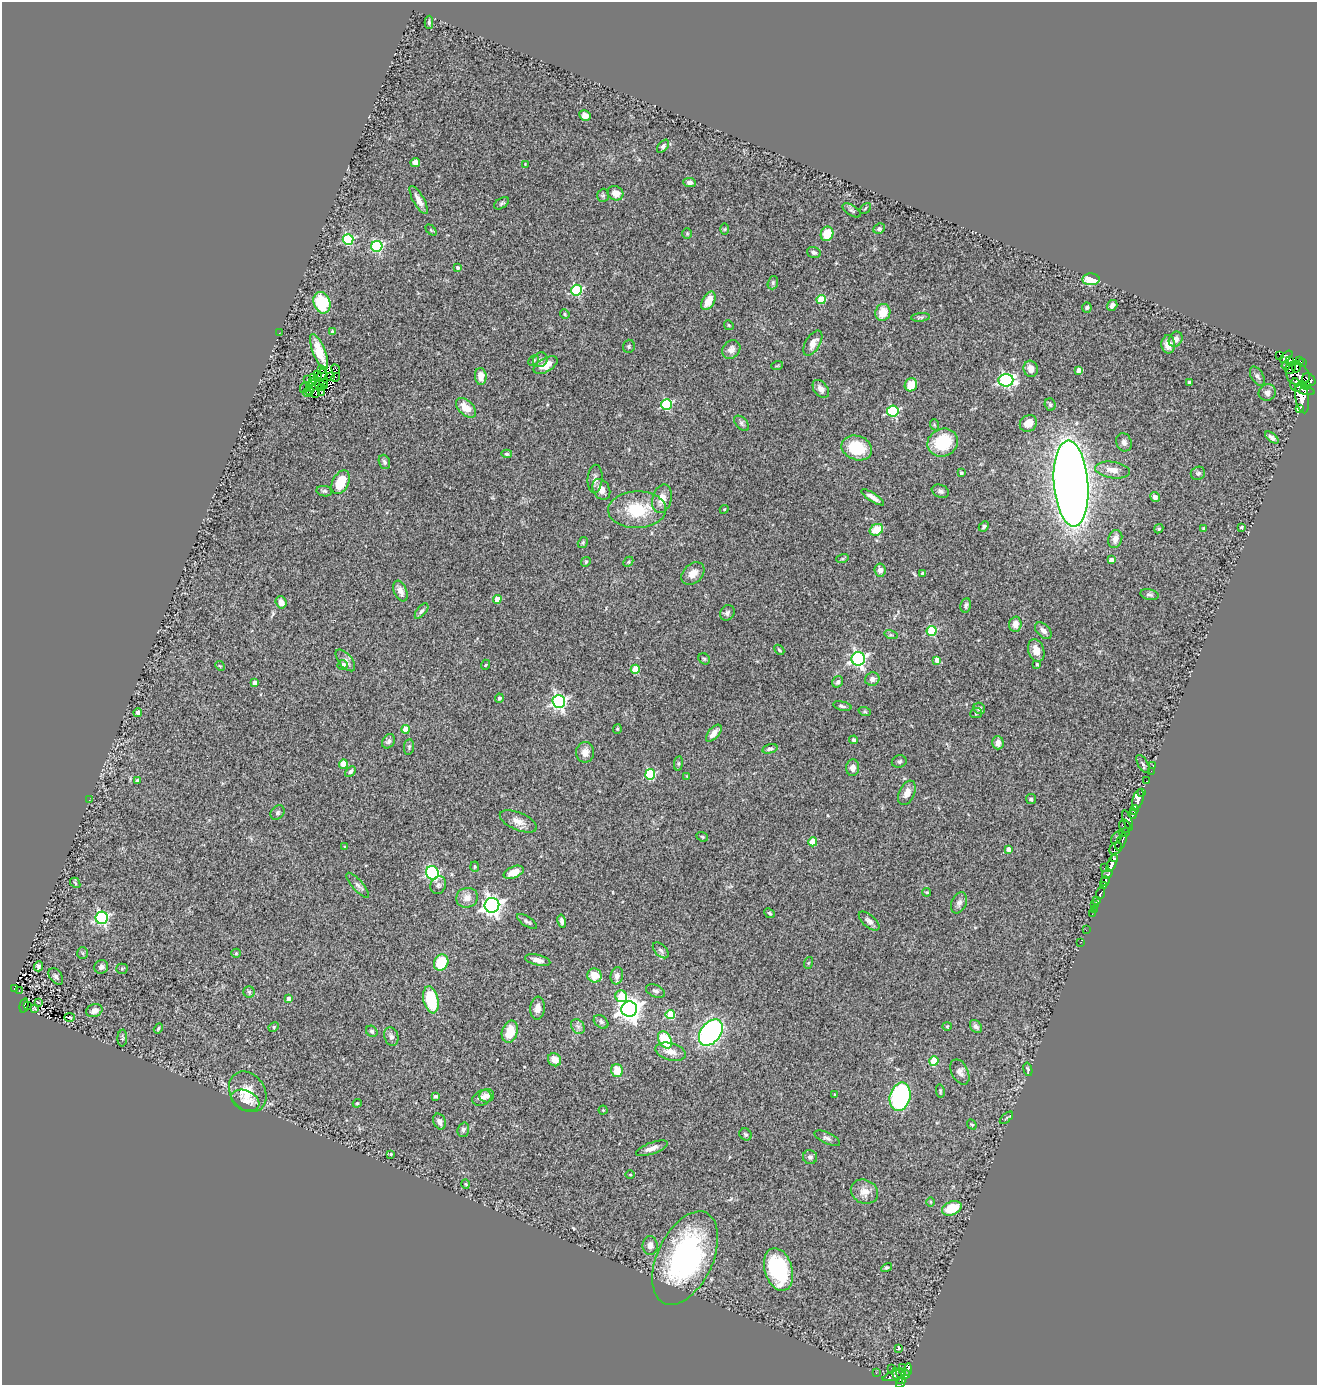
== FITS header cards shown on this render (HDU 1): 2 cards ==
NAXIS1  =                 1315
NAXIS2  =                 1383

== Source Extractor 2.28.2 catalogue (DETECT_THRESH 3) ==
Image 1315 x 1383 px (HDU 1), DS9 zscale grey, 1 PNG px = 1 image px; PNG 1319 x 1387 px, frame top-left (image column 1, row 1383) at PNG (2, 2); each listed source drawn as its Kron ellipse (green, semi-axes under 4 px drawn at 4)
Background 0.733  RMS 0.093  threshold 0.279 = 3 sigma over >= 5 px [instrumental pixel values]
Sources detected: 316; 4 with non-positive FLUX_AUTO (blend fragments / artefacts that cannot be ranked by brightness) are neither listed nor drawn; the other 312 listed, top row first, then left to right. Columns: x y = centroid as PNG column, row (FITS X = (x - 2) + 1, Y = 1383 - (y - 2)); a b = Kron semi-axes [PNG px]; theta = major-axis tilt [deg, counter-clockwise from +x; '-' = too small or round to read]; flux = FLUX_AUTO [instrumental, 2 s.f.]
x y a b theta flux
429 22 6 4 90 12
585 116 6 5 - 30
663 146 8 4 49 14
415 162 5 4 - 36
525 164 4 4 - 5.2
690 182 6 4 -5 19
615 193 8 7 - 55
603 195 6 6 - 10
419 200 16 5 -61 44
502 203 8 5 33 12
865 208 6 2 45 6
852 210 10 5 -34 15
725 229 6 4 89 7.6
879 229 6 5 - 13
431 230 6 4 -45 6.9
687 233 5 4 - 7.6
827 234 7 6 - 120
348 240 5 5 - 520
377 246 5 5 - 650
814 252 7 5 -16 16
458 268 3 3 - 13
1091 279 8 6 -3 120
773 283 7 5 71 10
577 290 5 5 - 550
821 299 4 4 - 230
708 301 10 6 61 91
322 303 11 8 -69 320
1112 305 6 5 - 23
1087 307 5 5 - 11
883 312 8 7 - 98
565 314 5 4 - 7.1
920 317 9 4 6 12
729 325 5 4 - 7.1
332 332 4 4 - 19
279 333 2 2 - 36
1176 339 8 6 58 34
813 343 14 7 59 47
1168 344 9 7 -88 54
629 346 6 6 - 10
731 349 10 8 48 31
319 352 19 6 -68 94
1280 356 3 2 - 220
1286 357 7 4 43 120
540 360 7 7 - 17
1299 360 2 2 - 60
533 361 6 4 44 12
1289 361 3 2 - 120
1302 362 3 2 - 45
546 365 13 7 30 63
777 366 6 3 19 6.3
1286 366 4 4 - 150
1296 367 5 3 - 250
1290 368 6 4 54 190
322 369 4 2 - 15
336 369 5 2 - 10
1031 369 8 7 - 41
1079 370 4 4 - 52
322 374 7 2 64 1.7
317 375 4 2 - 5.4
1298 375 12 10 -27 700
481 376 8 6 -85 58
1257 376 10 6 -59 19
330 377 2 2 - 8.6
335 377 5 3 - 8.5
314 378 3 2 - 10
307 380 4 3 - 7.4
1006 380 7 6 - 1000
1309 380 7 5 -37 720
312 381 2 2 - 4.8
324 382 3 2 - 2.2
1189 382 3 3 - 16
309 385 3 2 - 9.6
321 385 7 3 -8 5
911 385 7 6 - 86
1296 385 7 5 -65 540
1306 385 3 3 - 220
304 388 5 2 - 13
321 388 3 3 - 14
821 389 10 6 -53 35
310 390 4 2 - 6.7
1305 390 10 4 -14 970
307 393 4 2 - 7.4
321 393 4 2 - 7.5
1267 393 9 8 - 27
316 394 2 2 - 0.65
1302 398 16 6 -81 2300
667 404 5 5 - 490
1050 405 6 5 - 12
466 408 12 7 -44 85
1299 409 4 3 - 190
893 411 6 5 - 620
742 423 9 5 -47 15
1028 423 9 8 - 66
935 425 6 3 -69 6.4
1272 438 8 4 -39 20
943 442 15 14 - 270
1124 442 9 7 -66 26
857 448 16 12 -19 230
507 454 5 4 - 10
384 462 7 5 -70 14
1113 470 17 8 -8 59
961 473 4 4 - 10
1198 473 7 6 - 14
595 479 14 7 86 33
341 482 12 8 63 140
1071 484 43 17 -85 9000
601 489 11 8 -60 59
324 491 8 5 -9 14
940 491 9 6 -22 17
873 497 13 4 -33 32
1155 497 5 4 - 24
662 499 14 9 74 73
724 509 4 4 - 7.1
637 510 29 18 2 290
984 526 5 4 - 12
1241 527 3 3 - 7.8
1203 528 3 3 - 4.8
1159 529 5 4 - 8.7
876 530 7 5 30 130
1115 539 9 7 73 48
583 542 6 4 58 9.3
842 559 6 4 18 8
1111 560 4 4 - 42
586 562 5 4 - 8.9
628 562 6 4 45 7.5
880 570 7 5 -82 32
693 573 13 9 42 58
923 574 4 3 - 20
400 591 11 6 -67 40
1150 595 9 5 -14 16
497 599 4 4 - 93
281 602 6 5 - 46
966 605 7 5 82 17
421 611 9 4 51 16
727 613 8 7 - 18
1015 624 7 6 - 53
932 631 5 5 - 350
1043 631 10 6 -44 26
891 635 7 4 -17 11
779 650 6 3 -45 8.2
1036 650 11 8 -73 64
704 659 6 5 - 9.5
858 659 7 6 - 1500
345 660 13 6 -49 34
937 660 4 4 - 53
1037 664 4 3 - 6.8
343 665 5 5 - 32
485 665 5 3 - 5.4
220 666 5 4 - 6
635 669 4 4 - 190
872 679 7 6 - 25
838 682 6 5 - 14
255 683 4 4 - 58
499 698 4 4 - 19
559 702 6 6 - 1500
842 706 9 4 -14 14
979 708 6 5 - 16
865 712 6 4 -19 8.6
138 713 4 4 - 16
976 713 6 5 - 9.2
405 729 4 4 - 73
617 729 4 4 - 7.4
714 733 10 5 49 42
853 740 4 4 - 11
388 741 8 6 56 18
998 743 6 5 - 49
409 747 8 5 83 11
770 749 8 4 15 15
585 752 10 9 - 51
899 761 7 6 - 15
678 763 7 4 82 9.4
343 764 4 4 - 150
1143 764 10 5 -59 14
1153 765 3 2 - 11
853 768 8 6 85 33
1151 771 2 2 - 12
350 772 6 4 43 15
650 774 5 5 - 430
687 776 4 2 - 4.5
138 780 4 3 - 18
1147 781 3 2 - 11
1142 792 3 3 - 79
907 793 13 7 65 52
1031 799 5 5 - 9.5
1138 799 10 5 74 910
89 800 3 2 - 4.2
1134 810 5 3 - 750
278 813 8 6 47 13
1132 814 4 3 - 420
1128 820 10 3 -70 200
518 821 20 8 -23 55
1125 826 7 5 -56 160
1125 832 6 2 19 40
702 837 6 4 -22 7.6
1117 837 8 4 52 78
813 842 4 4 - 120
1121 842 9 4 64 230
345 847 4 3 - 7.1
1009 849 4 4 - 41
1116 849 7 5 37 460
1114 858 3 3 - 580
1112 863 9 4 66 1800
475 867 5 4 - 8.7
1104 868 3 2 - 84
514 872 10 5 23 76
432 873 7 6 - 790
1107 874 5 4 - 690
1105 881 5 4 - 500
75 883 6 4 -49 9.3
358 885 16 5 -48 24
438 885 9 7 63 22
1104 885 4 3 - 350
927 892 4 3 - 7.1
1100 893 6 3 69 150
467 898 11 9 16 54
1097 901 4 3 - 110
959 903 11 7 67 26
1094 904 2 2 - 4.2
492 905 7 7 - 2900
1094 910 3 2 - 11
769 913 5 4 - 9.6
1092 914 3 2 - 8.2
102 918 6 6 - 1000
527 921 11 5 -33 17
562 921 7 4 -78 21
869 921 12 6 -41 27
1086 930 3 2 - 6.4
1081 942 3 2 - 11
661 950 9 5 -45 16
83 953 6 5 - 9.6
236 953 5 4 - 6.4
538 960 13 5 -13 39
441 963 8 7 - 220
808 963 6 3 70 6.8
39 966 5 4 - 18
101 967 7 6 - 20
122 969 5 5 - 8
594 975 7 7 - 89
56 976 9 6 -54 20
617 976 8 6 78 26
14 989 3 3 - 63
19 991 3 2 - 16
656 991 10 6 -22 17
249 992 6 5 - 11
621 996 6 5 - 210
289 999 4 4 - 50
431 1000 14 7 -77 280
38 1002 3 2 - 5
24 1005 7 4 77 53
27 1005 2 2 - 8.8
34 1008 3 2 - 5.9
538 1008 11 7 85 42
629 1009 8 7 - 4600
94 1011 8 6 17 38
670 1015 5 4 - 260
70 1017 5 2 - 6.8
601 1022 8 5 -39 16
578 1026 8 6 -53 21
947 1026 4 4 - 6.2
976 1026 7 5 -51 19
274 1027 5 4 - 9
158 1028 5 4 - 9.1
372 1031 6 5 - 12
510 1032 11 7 72 130
711 1032 15 9 52 1500
391 1037 9 7 -72 23
122 1038 8 5 88 11
665 1040 9 6 -59 240
671 1052 16 8 -15 62
555 1060 7 6 - 63
934 1061 5 4 - 230
1028 1069 7 3 -75 9.7
617 1071 6 6 - 100
960 1072 13 8 -63 34
940 1091 7 4 -78 8.9
248 1092 22 17 -54 140
835 1095 3 2 - 6.4
435 1096 4 4 - 13
487 1096 7 6 - 36
900 1097 14 10 76 720
482 1098 10 7 26 31
245 1100 15 10 -23 54
357 1103 4 4 - 7.1
603 1110 4 4 - 6.7
1006 1118 8 3 41 8.8
439 1121 8 6 -66 31
972 1125 5 4 - 6.5
463 1130 7 5 72 15
745 1134 6 5 - 11
827 1138 14 5 -25 21
652 1148 17 6 20 44
391 1154 4 3 - 7.1
810 1157 7 7 - 19
630 1175 4 3 - 5.2
466 1184 5 3 - 6.1
864 1192 14 11 -24 65
930 1202 4 3 - 6.2
952 1208 10 6 22 150
650 1246 9 7 -88 31
685 1258 50 27 65 1300
887 1267 5 4 - 9.8
778 1269 22 14 -74 560
899 1348 3 3 - 20
891 1368 2 2 - 13
903 1368 4 4 - 9.7
908 1370 6 4 81 130
876 1373 2 2 - 3.1
900 1373 5 3 - 1.9
906 1374 4 3 - 36
894 1375 12 4 19 200
898 1376 8 4 -66 270
901 1382 6 4 62 220
At the frame edge (FLAGS 8, measured only in part): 1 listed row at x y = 901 1382
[4 non-positive-flux detections neither listed nor drawn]